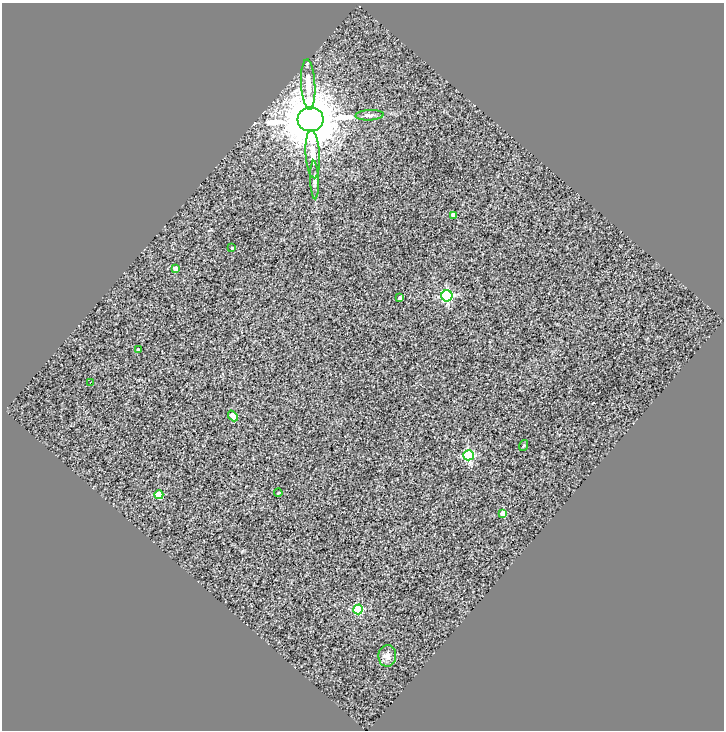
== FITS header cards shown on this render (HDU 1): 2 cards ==
NAXIS1  =                  722
NAXIS2  =                  728

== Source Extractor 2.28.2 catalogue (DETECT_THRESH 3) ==
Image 722 x 728 px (HDU 1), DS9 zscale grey, 1 PNG px = 1 image px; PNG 726 x 732 px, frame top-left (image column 1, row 728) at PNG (2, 3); each listed source drawn as its Kron ellipse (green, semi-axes under 4 px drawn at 4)
Background 0.299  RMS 2.1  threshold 6.45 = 3 sigma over >= 5 px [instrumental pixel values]
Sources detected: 20; all 20 listed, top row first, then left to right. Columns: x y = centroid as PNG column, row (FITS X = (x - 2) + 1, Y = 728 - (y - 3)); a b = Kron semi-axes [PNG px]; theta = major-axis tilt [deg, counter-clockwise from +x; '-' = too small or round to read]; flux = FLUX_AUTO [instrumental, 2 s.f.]
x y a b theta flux
308 85 25 7 -87 2.3e+03
369 115 14 5 4 5.1e+02
311 119 13 12 - 1.0e+06
313 154 24 7 -86 2.0e+03
315 180 19 3 -88 5.1e+02
453 215 4 4 - 7.5e+02
232 248 3 2 - 1.0e+02
175 268 4 4 - 8.9e+02
447 296 5 5 - 1.9e+04
400 298 3 3 - 3.1e+02
138 350 3 2 - 1.4e+02
90 382 2 2 - 8.1e+01
233 416 6 4 -48 1.4e+03
523 445 5 3 - 1.6e+02
469 455 5 5 - 1.1e+04
278 493 4 3 - 1.2e+02
159 495 4 4 - 4.2e+03
503 513 4 4 - 1.5e+03
358 609 5 5 - 8.4e+03
387 656 11 8 87 7.9e+02